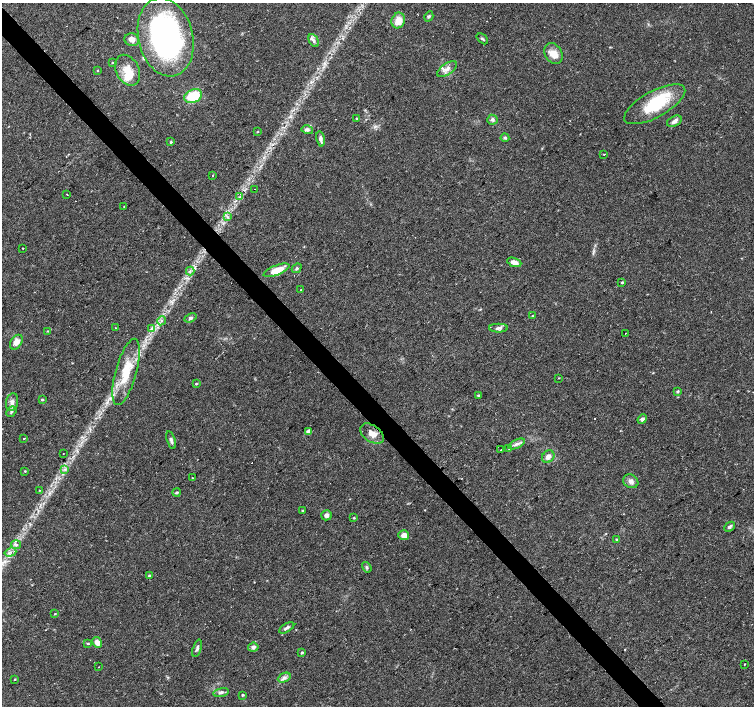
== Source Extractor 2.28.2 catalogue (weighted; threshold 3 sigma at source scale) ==
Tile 11 of 4 x 4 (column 3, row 3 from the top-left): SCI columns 3012-4515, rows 1620-3026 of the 6018 x 5986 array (HDU 1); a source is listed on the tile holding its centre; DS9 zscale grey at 2 x 2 block average (1 PNG px = mean of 2 x 2 image px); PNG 756 x 708 px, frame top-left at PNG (2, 3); each listed source drawn as its Kron ellipse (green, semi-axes under 4 px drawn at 4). Shown black and unused: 4% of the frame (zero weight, under 2 of 3 exposures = <1% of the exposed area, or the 3 px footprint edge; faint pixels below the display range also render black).
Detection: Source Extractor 2.28.2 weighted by HDU 2 'WHT'; one run over the whole footprint, this tile lists its part. Background 0.0339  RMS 0.0039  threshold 0.0178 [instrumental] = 3 sigma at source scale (4.5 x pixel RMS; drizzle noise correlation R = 1.50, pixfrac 1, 0.0396/0.0396 arcsec/px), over >= 5 px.
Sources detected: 97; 3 cosmic-ray / hot-pixel residue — neither listed nor drawn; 3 inside a brighter listed object's ellipse — not listed separately; the other 91 listed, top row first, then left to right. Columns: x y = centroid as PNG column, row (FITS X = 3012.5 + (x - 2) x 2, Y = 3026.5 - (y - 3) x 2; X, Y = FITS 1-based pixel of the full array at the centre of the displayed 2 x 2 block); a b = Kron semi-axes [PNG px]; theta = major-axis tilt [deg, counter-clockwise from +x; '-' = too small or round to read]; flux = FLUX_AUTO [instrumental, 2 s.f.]
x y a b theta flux
429 16 5 4 - 1.5
398 20 8 6 70 10
166 37 40 27 -77 240
482 39 6 3 -42 1.3
132 40 7 6 - 5.3
314 41 7 4 -62 2.9
553 54 11 8 -58 12
112 62 3 2 - 0.7
447 69 11 5 33 5.4
97 70 3 2 - 0.52
128 70 16 11 -63 15
193 96 9 6 24 31
655 104 34 13 29 46
357 118 3 2 - 1
492 120 5 5 - 2.3
674 121 8 5 27 3.3
307 130 6 4 -14 2.7
257 132 3 2 - 0.51
505 138 4 4 - 1.6
320 139 8 4 -80 3.4
171 142 3 3 - 1
604 154 2 2 - 0.83
212 175 2 2 - 0.9
255 189 2 2 - 0.34
67 195 2 2 - 1.9
239 197 4 3 - 1.5
124 207 2 2 - 0.33
227 217 4 2 - 1.2
23 248 2 2 - 1.1
514 262 7 4 -21 6.2
297 268 5 3 - 1.5
277 270 14 5 21 17
190 271 4 2 - 1.2
622 282 3 3 - 0.82
301 290 2 2 - 0.88
533 316 3 2 - 0.63
190 318 6 4 22 2.3
161 321 4 2 - 0.95
115 328 3 2 - 0.39
499 328 9 4 0 3.2
151 329 4 2 - 1.1
48 331 3 2 - 0.73
625 334 2 2 - 0.63
16 342 8 5 57 8.6
126 372 34 10 74 31
559 378 3 2 - 0.45
196 384 3 3 - 0.93
678 391 4 3 - 1.1
478 395 4 2 - 0.93
42 400 3 2 - 1.1
12 402 9 6 77 4.5
11 411 6 4 50 1.9
642 419 5 4 - 2.6
308 432 3 2 - 5.9
372 434 13 8 -34 8.5
24 438 2 2 - 1.9
171 440 9 3 -72 2.7
517 444 9 4 25 3.1
509 449 2 2 - 0.31
501 450 2 2 - 0.32
63 453 2 2 - 0.46
548 457 7 5 51 4.8
65 469 3 2 - 0.99
25 471 3 2 - 0.7
192 478 2 2 - 1.3
631 481 8 6 -31 4
40 490 2 2 - 0.44
176 492 4 3 - 1.4
303 510 3 2 - 1
326 515 5 5 - 3
354 518 3 2 - 0.79
729 527 6 3 44 1.9
404 535 5 5 - 5.8
616 540 3 3 - 0.75
16 545 5 3 - 1.7
10 552 6 2 18 1.9
367 567 6 4 -58 1.6
149 576 3 3 - 2.7
55 614 3 2 - 0.58
287 628 8 3 31 2.7
97 642 6 4 -61 5.9
88 643 4 3 - 0.95
253 647 5 4 - 2.5
197 648 9 3 72 2.4
302 652 3 3 - 0.99
745 664 2 2 - 2.2
99 667 2 2 - 0.27
284 678 7 4 25 3
15 679 3 2 - 0.6
221 692 8 4 11 2.7
243 695 3 3 - 0.96
Diffuse or blended objects may show on this block-average render without a row.